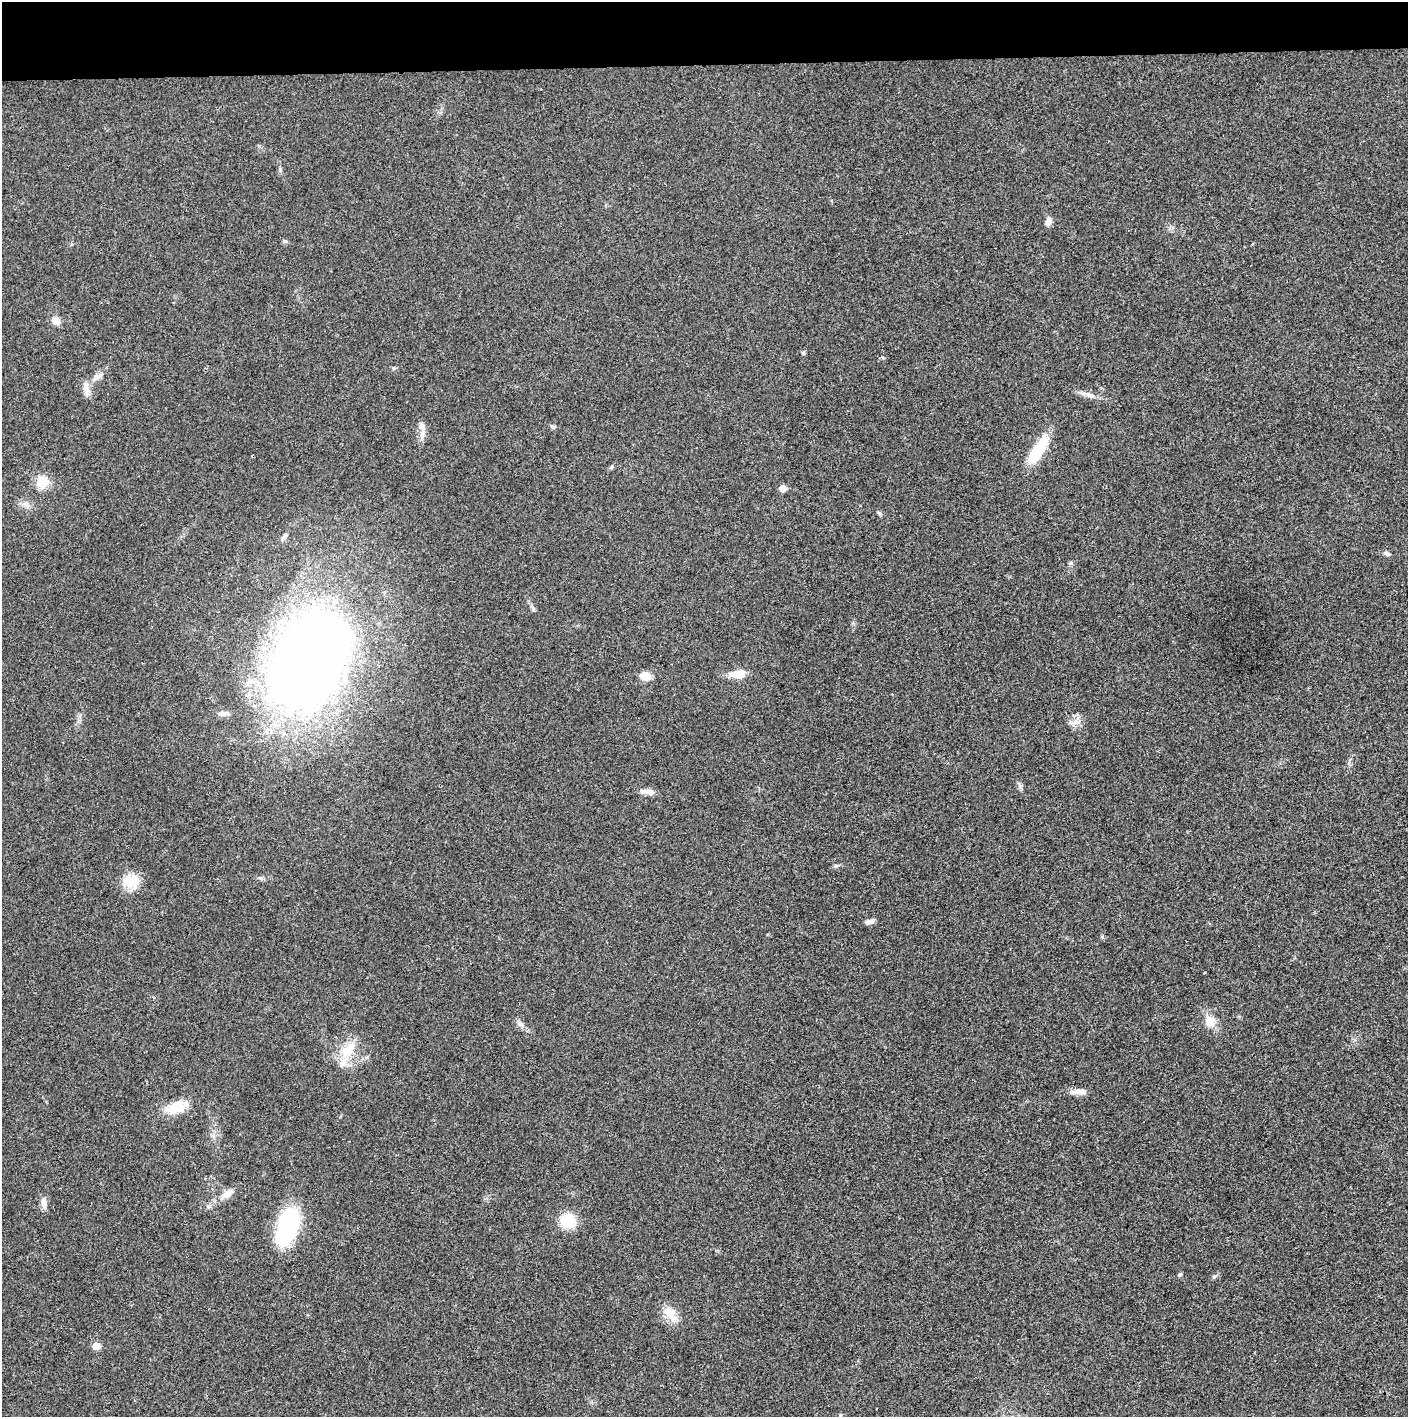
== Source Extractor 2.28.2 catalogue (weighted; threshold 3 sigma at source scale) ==
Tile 2 of 3 x 3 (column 2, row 1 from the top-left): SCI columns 1410-2815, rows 2833-4247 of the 4222 x 4247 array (HDU 1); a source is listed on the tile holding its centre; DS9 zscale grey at full resolution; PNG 1410 x 1419 px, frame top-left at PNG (2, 2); no overlay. Shown black and unused: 4% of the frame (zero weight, under 3 of 4 exposures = <1% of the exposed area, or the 3 px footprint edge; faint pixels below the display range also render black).
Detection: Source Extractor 2.28.2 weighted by HDU 2 'WHT'; one run over the whole footprint, this tile lists its part. Background 0.0191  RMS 0.0041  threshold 0.0184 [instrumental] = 3 sigma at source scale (4.5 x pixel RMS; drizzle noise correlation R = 1.50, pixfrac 1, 0.05/0.05 arcsec/px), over >= 5 px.
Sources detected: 39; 2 inside a brighter listed object's ellipse — not listed separately; the other 37 listed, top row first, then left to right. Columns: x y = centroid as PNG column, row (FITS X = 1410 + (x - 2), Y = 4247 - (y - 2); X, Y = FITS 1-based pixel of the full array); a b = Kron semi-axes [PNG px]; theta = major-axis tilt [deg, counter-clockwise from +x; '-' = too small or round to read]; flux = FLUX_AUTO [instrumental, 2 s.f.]
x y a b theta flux
1048 221 9 6 76 2.5
56 321 8 8 - 3.3
803 353 6 4 76 0.71
97 377 12 7 47 2.2
86 388 17 8 -76 3.1
1085 394 12 4 -1 1.7
554 427 6 5 - 0.68
423 433 15 6 76 2.4
1038 450 35 11 58 16
42 482 13 13 - 7.6
782 488 5 5 - 4.2
26 504 9 7 15 1.7
879 513 6 5 - 0.69
283 538 10 5 59 1.1
1386 553 8 5 -33 1.1
1071 563 6 4 90 0.69
533 608 7 4 -73 0.73
310 659 105 70 63 420
737 674 18 9 5 5.9
645 676 11 8 -11 4.5
223 713 14 5 -1 1.7
647 792 18 6 -8 2.6
131 881 21 17 -16 8.3
870 922 12 6 14 1.5
1210 1021 13 10 -79 5.6
520 1024 12 5 -25 1.4
347 1050 27 14 41 9.4
1079 1092 19 7 1 3
176 1107 26 13 23 9.5
227 1194 17 8 39 3.9
44 1202 14 8 90 2.2
568 1221 15 14 - 12
288 1225 36 18 72 49
1180 1274 5 4 - 0.54
670 1314 25 12 -47 6.1
96 1346 5 5 - 6.1
840 1416 6 3 72 0.47
Overlapping masked pixels (flux is a lower limit): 1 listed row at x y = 310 659
Isophote crosses this tile's border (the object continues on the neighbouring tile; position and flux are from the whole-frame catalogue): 1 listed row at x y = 840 1416
Unlisted compact peaks at least as high as the median listed source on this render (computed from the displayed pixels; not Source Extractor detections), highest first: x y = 836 866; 285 241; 1214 1277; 261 878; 280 169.